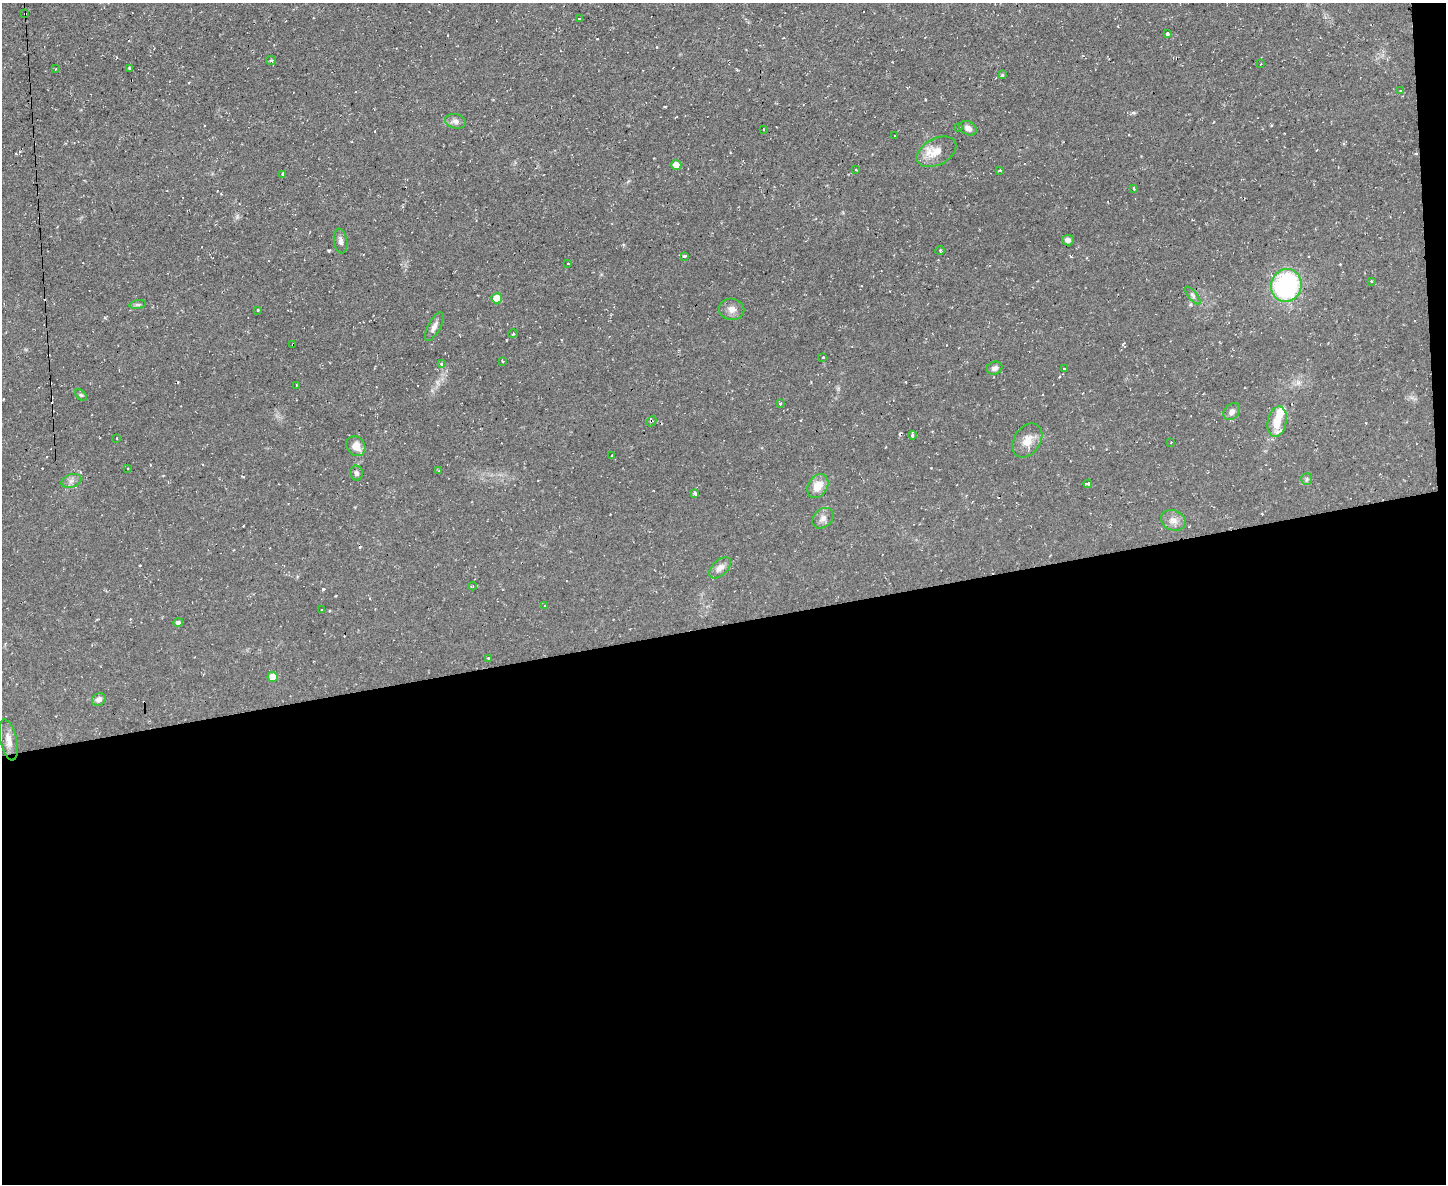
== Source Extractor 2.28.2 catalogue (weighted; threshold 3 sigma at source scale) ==
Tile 12 of 3 x 4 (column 3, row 4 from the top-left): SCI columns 3020-4463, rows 2-1183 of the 4703 x 4729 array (HDU 1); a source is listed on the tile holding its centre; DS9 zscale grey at full resolution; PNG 1448 x 1186 px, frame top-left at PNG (2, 3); each listed source drawn as its Kron ellipse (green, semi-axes under 4 px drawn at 4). Shown black and unused: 48% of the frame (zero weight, under 2 of 3 exposures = <1% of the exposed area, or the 3 px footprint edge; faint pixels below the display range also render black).
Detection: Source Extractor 2.28.2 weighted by HDU 2 'WHT'; one run over the whole footprint, this tile lists its part. Background 0.0596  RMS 0.0061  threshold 0.0276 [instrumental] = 3 sigma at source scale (4.5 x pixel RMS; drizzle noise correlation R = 1.50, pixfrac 1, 0.05/0.05 arcsec/px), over >= 5 px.
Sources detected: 81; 1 inside a brighter object's white glare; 9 cosmic-ray / hot-pixel residue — neither listed nor drawn; the other 71 listed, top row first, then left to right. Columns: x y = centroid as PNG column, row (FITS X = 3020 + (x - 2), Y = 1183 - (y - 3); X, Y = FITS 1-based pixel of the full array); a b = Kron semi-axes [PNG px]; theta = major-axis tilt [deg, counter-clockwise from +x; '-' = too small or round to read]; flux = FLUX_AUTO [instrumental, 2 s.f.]
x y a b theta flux
25 14 2 2 - 0.34
579 19 3 3 - 2.9
1167 34 3 3 - 16
271 60 5 3 - 1.1
1261 64 3 2 - 0.43
130 68 3 3 - 1.7
56 69 3 3 - 0.61
1002 75 4 3 - 0.81
1400 91 3 3 - 1.3
455 121 10 7 -13 2.7
959 127 3 2 - 0.41
968 128 9 6 -28 2.8
763 129 4 3 - 0.55
895 136 3 2 - 0.41
936 152 21 13 28 9.8
676 165 5 5 - 5.2
856 170 4 2 - 0.44
1000 170 3 2 - 1.2
282 174 3 3 - 1.9
1134 189 4 3 - 0.52
1068 240 6 5 - 2.5
341 241 12 6 -82 2.3
940 250 4 3 - 0.74
684 256 4 3 - 2.1
568 264 3 2 - 0.44
1371 281 3 3 - 0.49
1286 285 16 15 - 89
1193 295 11 4 -50 1.4
497 298 5 5 - 8.4
138 305 8 4 8 1.1
732 309 12 10 -10 4
258 310 4 3 - 0.59
434 327 16 6 61 3.1
513 334 5 3 - 0.58
293 345 3 3 - 2.1
823 357 3 3 - 0.96
503 361 3 3 - 2.9
441 364 4 3 - 0.98
995 368 8 6 20 2.4
1064 369 3 3 - 1.9
296 385 3 2 - 0.55
81 395 7 4 -44 0.94
780 404 3 3 - 1.8
1232 412 9 7 46 2.5
651 421 5 4 - 1.1
1277 422 15 9 78 11
912 435 4 3 - 1.9
117 438 3 2 - 0.55
1027 440 18 13 55 7.4
1171 442 2 2 - 0.34
356 446 10 9 - 5.7
612 456 3 2 - 0.93
128 468 2 2 - 0.48
439 471 4 3 - 0.75
356 473 7 6 - 1.7
1307 479 6 5 - 1.1
71 481 10 6 19 2.4
1088 484 4 3 - 5.6
818 486 13 9 57 8.5
695 493 4 3 - 3.3
823 518 12 9 43 3
1173 520 13 10 -23 4.3
720 568 13 7 42 3.5
473 586 4 3 - 0.64
545 606 3 2 - 0.87
322 610 3 2 - 0.51
178 623 5 4 - 1.5
489 658 3 2 - 0.78
273 677 5 5 - 6.2
99 699 7 6 - 2.3
9 740 21 8 -77 5.2
Overlapping masked pixels (flux is a lower limit): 3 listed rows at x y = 25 14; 293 345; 651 421
Unlisted compact peaks at least as high as the median listed source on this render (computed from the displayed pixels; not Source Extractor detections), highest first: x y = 323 589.